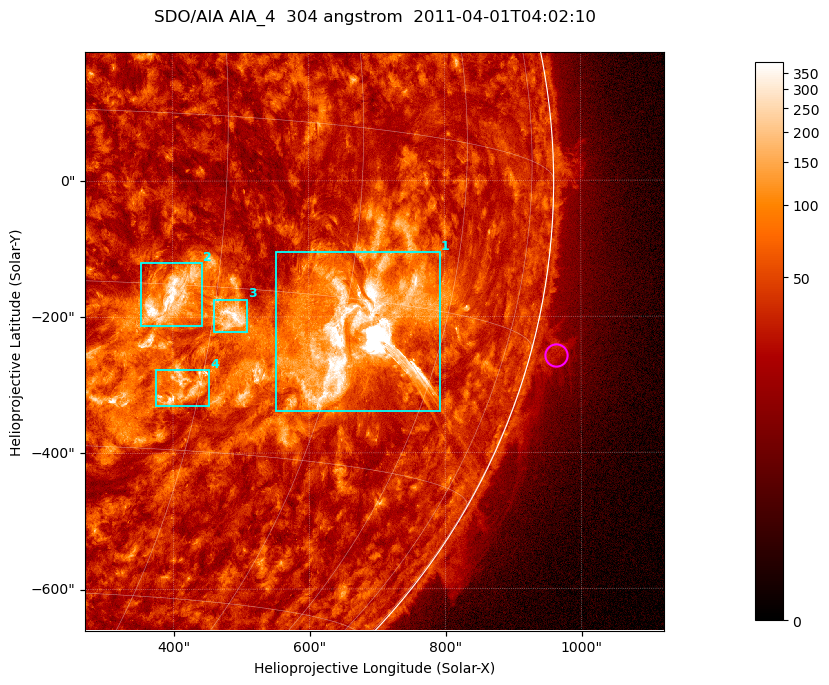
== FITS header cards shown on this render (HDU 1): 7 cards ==
TELESCOP= 'SDO/AIA '           / For AIA: SDO/AIA
INSTRUME= 'AIA_4   '           / For AIA: AIA_ATA1, AIA_ATA2, AIA_ATA3 or AIA_AT
WAVELNTH=                  304 / [angstrom] Wavelength
WAVEUNIT= 'angstrom'           / Wavelength unit: angstrom
DATE-OBS= '2011-04-01T04:02:10.078' / [ISO] Date when observation started; ISO 8
CTYPE1  = 'HPLN-TAN'           / CTYPE1; Typically HPLN
CTYPE2  = 'HPLT-TAN'           / CTYPE2; Typically HPLT

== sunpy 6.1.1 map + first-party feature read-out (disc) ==
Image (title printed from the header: SDO/AIA AIA_4  304 angstrom  2011-04-01T04:02:10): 1418 x 1418 px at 0.6 arcsec/px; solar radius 960 arcsec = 1600 px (partial field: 18% of the solar disc is inside the frame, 73% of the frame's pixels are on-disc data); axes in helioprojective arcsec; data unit not stated in the header (colour bar unlabelled)
Orientation: roll -0.132 deg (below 1 deg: not rotated)
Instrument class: DISC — disc imager (sunpy class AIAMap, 304 A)
Bright regions (active regions / flare kernels): reference = the on-disc median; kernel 11 px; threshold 5 sigma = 85.6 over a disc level ~36.3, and >= 1.15x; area >= 2010 px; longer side >= 17 px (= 10 arcsec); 4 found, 4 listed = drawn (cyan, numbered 1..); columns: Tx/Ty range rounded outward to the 2 arcsec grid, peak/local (2 s.f.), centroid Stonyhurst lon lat
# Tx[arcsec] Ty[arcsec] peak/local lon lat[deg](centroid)
1 552..792 -340..-104 367 +48 -18
2 352..444 -214..-120 13 +26 -16
3 460..510 -224..-174 10 +32 -18
4 374..454 -332..-278 8.4 +28 -25
Off-limb structures (1.02-1.3 R_sun): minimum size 400 px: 5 found; the strongest spans PA ~255..260 deg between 1.02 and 1.08 R_sun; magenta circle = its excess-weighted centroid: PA ~255 deg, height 1.04 R_sun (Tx ~964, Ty ~-256 arcsec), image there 2.4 x the reference